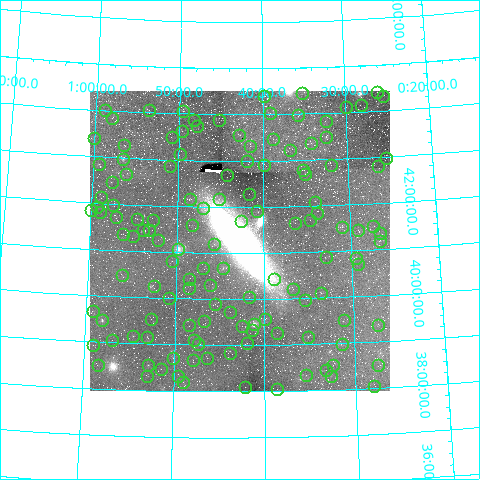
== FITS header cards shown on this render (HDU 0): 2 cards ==
NAXIS1  =                  300 / Width of image
NAXIS2  =                  300 / Height of image

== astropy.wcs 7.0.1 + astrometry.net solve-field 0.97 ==
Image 300 x 300 px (HDU 0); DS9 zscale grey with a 90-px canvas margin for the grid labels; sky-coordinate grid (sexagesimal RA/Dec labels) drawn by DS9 from the SOLVED WCS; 129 Tycho-2 reference stars matched to detected sources circled (green)
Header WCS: RA---TAN/DEC--TAN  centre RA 00:42:44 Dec +41:16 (10.68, +41.27 deg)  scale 78 arcsec/px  FOV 390.0' x 390.0'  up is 0 deg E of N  parity normal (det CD < 0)
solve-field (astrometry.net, Tycho-2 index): VERIFIED the header's WCS against the Tycho-2 star catalogue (verified at 4 index scales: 16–35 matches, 0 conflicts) and refined it, rather than solving blind
Solved WCS: RA---TAN-SIP/DEC--TAN-SIP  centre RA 00:42:46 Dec +41:16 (10.69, +41.27 deg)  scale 77.9 arcsec/px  FOV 389.3' x 390.4'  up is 0 deg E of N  parity normal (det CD < 0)
The solver's refit moves the header's centre by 16 arcsec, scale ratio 0.9982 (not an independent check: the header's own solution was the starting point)
Tycho-2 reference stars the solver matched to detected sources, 129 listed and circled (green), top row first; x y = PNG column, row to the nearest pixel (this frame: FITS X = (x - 90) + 1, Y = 300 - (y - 91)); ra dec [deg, ICRS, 3 dp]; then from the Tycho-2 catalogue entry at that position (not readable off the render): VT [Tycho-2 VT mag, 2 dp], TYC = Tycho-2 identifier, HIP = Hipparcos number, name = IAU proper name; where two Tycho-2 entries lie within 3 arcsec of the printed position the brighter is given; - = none
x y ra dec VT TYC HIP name
377 92 6.524 +44.408 10.32 2795-1854-1 - -
302 93 8.779 +44.459 9.30 2796-10-1 - -
264 96 9.953 +44.400 10.42 2796-452-1 - -
383 96 6.351 +44.324 8.69 2795-2202-1 2004 -
361 105 7.041 +44.156 11.19 2795-168-1 - -
346 107 7.476 +44.114 11.40 2795-316-1 - -
105 110 14.729 +44.023 10.56 2810-2308-1 - -
149 110 13.410 +44.061 9.57 2810-1179-1 - -
183 111 12.386 +44.059 7.86 2809-1555-1 3857 -
270 113 9.768 +44.024 9.96 2796-1515-1 - -
298 115 8.937 +43.967 11.54 2796-1773-1 - -
112 118 14.513 +43.859 8.71 2810-2101-1 4535 -
194 120 12.047 +43.869 9.28 2809-2191-1 - -
219 120 11.318 +43.875 10.29 2809-1263-1 - -
326 121 8.106 +43.836 8.33 2796-1799-1 - -
197 126 11.958 +43.742 11.26 2809-344-1 - -
182 131 12.403 +43.629 9.10 2809-1694-1 - -
239 135 10.694 +43.553 11.65 2809-943-1 - -
172 137 12.708 +43.484 11.29 2810-974-1 - -
326 137 8.112 +43.495 6.69 2796-1329-1 2553 -
94 138 15.018 +43.409 10.54 2811-1587-1 - -
273 139 9.682 +43.462 9.47 2796-1139-1 - -
311 143 8.556 +43.360 8.87 2796-685-1 - -
124 145 14.120 +43.287 9.86 2810-1505-1 - -
250 146 10.372 +43.314 9.31 2809-401-1 3258 -
290 150 9.199 +43.219 10.82 2796-635-1 - -
180 154 12.468 +43.140 9.95 2809-213-1 - -
386 158 6.354 +42.974 9.31 2791-1439-1 - -
123 159 14.128 +42.979 6.63 2806-2220-1 4411 -
247 161 10.461 +42.994 9.74 2805-2103-1 - -
99 164 14.841 +42.851 8.56 2806-1282-1 4621 -
264 165 9.969 +42.912 10.75 2792-941-1 - -
331 165 7.984 +42.873 10.99 2792-57-1 - -
170 166 12.734 +42.858 11.50 2806-876-1 - -
378 166 6.595 +42.804 9.45 2791-1875-1 2089 -
303 170 8.811 +42.788 11.01 2792-103-1 - -
126 174 14.037 +42.659 10.26 2806-1664-1 - -
305 174 8.754 +42.695 8.12 2792-1045-1 2742 -
227 175 11.058 +42.684 10.90 2805-1621-1 - -
112 182 14.440 +42.467 8.11 2806-1403-1 - -
249 194 10.414 +42.276 9.45 2805-1053-1 - -
101 197 14.727 +42.132 10.47 2806-2013-1 - -
190 199 12.137 +42.164 10.17 2805-1175-1 - -
219 199 11.285 +42.166 11.58 2805-726-1 - -
315 202 8.494 +42.088 9.47 2792-968-1 2681 -
113 205 14.384 +41.972 10.91 2806-2016-1 - -
97 207 14.831 +41.915 11.45 2806-2215-1 - -
203 208 11.763 +41.965 9.06 2805-1867-1 3677 -
91 210 15.004 +41.850 11.39 2807-1005-1 - -
257 211 10.168 +41.911 9.62 2805-1240-1 - -
100 212 14.742 +41.819 10.58 2806-2143-1 - -
317 213 8.446 +41.839 11.18 2792-1467-1 - -
116 217 14.265 +41.730 11.83 2806-1932-1 - -
137 219 13.657 +41.697 10.80 2806-602-1 - -
153 220 13.210 +41.677 11.30 2806-522-1 - -
310 220 8.642 +41.694 10.65 2792-1285-1 - -
241 221 10.656 +41.699 9.58 2805-789-1 - -
295 223 9.076 +41.638 11.48 2792-444-1 - -
192 225 12.078 +41.597 9.44 2805-1303-1 - -
373 226 6.842 +41.519 11.63 2791-336-1 - -
342 227 7.718 +41.522 7.66 2792-1182-1 2420 -
143 230 13.472 +41.462 8.47 2806-359-1 - -
149 230 13.289 +41.477 10.50 2806-193-1 - -
358 230 7.263 +41.444 11.08 2791-128-1 - -
380 233 6.640 +41.350 11.00 2791-668-1 - -
123 234 14.048 +41.359 10.89 2806-2007-1 - -
133 236 13.753 +41.328 11.71 2806-2187-1 - -
158 240 13.035 +41.256 10.67 2806-155-1 - -
380 241 6.665 +41.187 9.15 2787-480-1 - -
214 244 11.419 +41.190 9.14 2801-1743-1 - -
178 249 12.454 +41.079 4.50 2801-2090-1 3881 -
326 257 8.226 +40.871 11.39 2788-600-1 - -
356 258 7.348 +40.842 8.03 2787-1032-1 2305 -
172 261 12.611 +40.808 8.13 2802-365-1 3928 -
358 264 7.303 +40.711 10.20 2787-342-1 - -
203 268 11.744 +40.671 11.22 2801-369-1 - -
223 268 11.155 +40.679 7.40 2801-1704-1 3494 -
122 275 14.024 +40.471 9.75 2802-1810-1 - -
189 279 12.112 +40.435 10.85 2801-489-1 - -
274 279 9.705 +40.431 9.10 2788-1373-1 - -
210 285 11.528 +40.296 10.42 2801-808-1 - -
154 286 13.111 +40.263 11.31 2802-713-1 - -
189 288 12.108 +40.235 9.75 2801-936-1 - -
293 289 9.165 +40.208 9.97 2788-1233-1 - -
321 293 8.375 +40.106 7.81 2788-743-1 2643 -
249 297 10.415 +40.045 10.92 2801-1339-1 - -
169 298 12.678 +40.006 11.78 2802-282-1 - -
305 300 8.836 +39.955 10.24 2788-99-1 - -
215 304 11.376 +39.886 9.39 2801-486-1 - -
93 311 14.806 +39.661 10.70 2802-975-1 - -
230 312 10.953 +39.722 10.21 2801-9-1 - -
151 319 13.169 +39.541 9.65 2802-810-1 - -
265 319 9.973 +39.566 11.00 2788-2115-1 - -
102 320 14.541 +39.475 6.67 2802-1218-1 4542 -
344 320 7.770 +39.490 8.82 2788-2148-1 - -
204 321 11.679 +39.526 10.51 2801-1892-1 - -
254 324 10.280 +39.459 5.40 2801-2091-1 3231 -
189 325 12.107 +39.432 11.37 2801-1775-1 - -
378 325 6.836 +39.358 10.73 2783-109-1 - -
242 326 10.614 +39.417 11.05 2801-1939-1 - -
252 330 10.334 +39.328 10.01 2797-379-1 - -
277 333 9.637 +39.261 11.32 2784-443-1 - -
133 336 13.657 +39.163 9.31 2798-429-1 4269 -
147 337 13.268 +39.158 8.25 2798-643-1 4152 -
308 337 8.771 +39.164 11.16 2784-499-2 2750 -
112 340 14.238 +39.059 10.51 2798-423-1 - -
194 340 11.966 +39.116 10.92 2797-222-1 - -
247 343 10.479 +39.049 8.67 2797-471-1 3286 -
198 344 11.834 +39.030 7.71 2797-403-1 3692 -
342 344 7.855 +38.981 7.31 2784-122-1 2473 -
93 345 14.758 +38.934 8.55 2798-1141-1 4605 -
230 353 10.953 +38.837 11.26 2797-1245-1 - -
173 358 12.526 +38.709 8.96 2798-1128-1 - -
207 358 11.587 +38.720 9.16 2797-893-1 - -
193 360 11.973 +38.674 10.50 2797-204-1 - -
98 365 14.597 +38.517 10.21 2798-1258-1 - -
148 365 13.222 +38.549 6.69 2798-472-1 4129 -
333 365 8.105 +38.533 11.63 2784-902-1 - -
378 365 6.863 +38.492 9.11 2783-1310-1 - -
161 369 12.854 +38.468 11.15 2798-306-1 - -
326 370 8.296 +38.440 11.28 2784-994-1 - -
306 375 8.849 +38.342 9.95 2784-1036-1 - -
147 376 13.226 +38.313 10.42 2798-158-1 - -
178 376 12.379 +38.315 11.19 2797-318-1 - -
331 376 8.162 +38.297 10.65 2784-579-1 - -
183 382 12.239 +38.196 11.35 2797-309-1 - -
374 386 6.994 +38.048 11.45 2783-1456-1 - -
245 387 10.535 +38.096 10.44 2797-942-1 - -
277 389 9.655 +38.052 10.87 2784-1409-1 - -